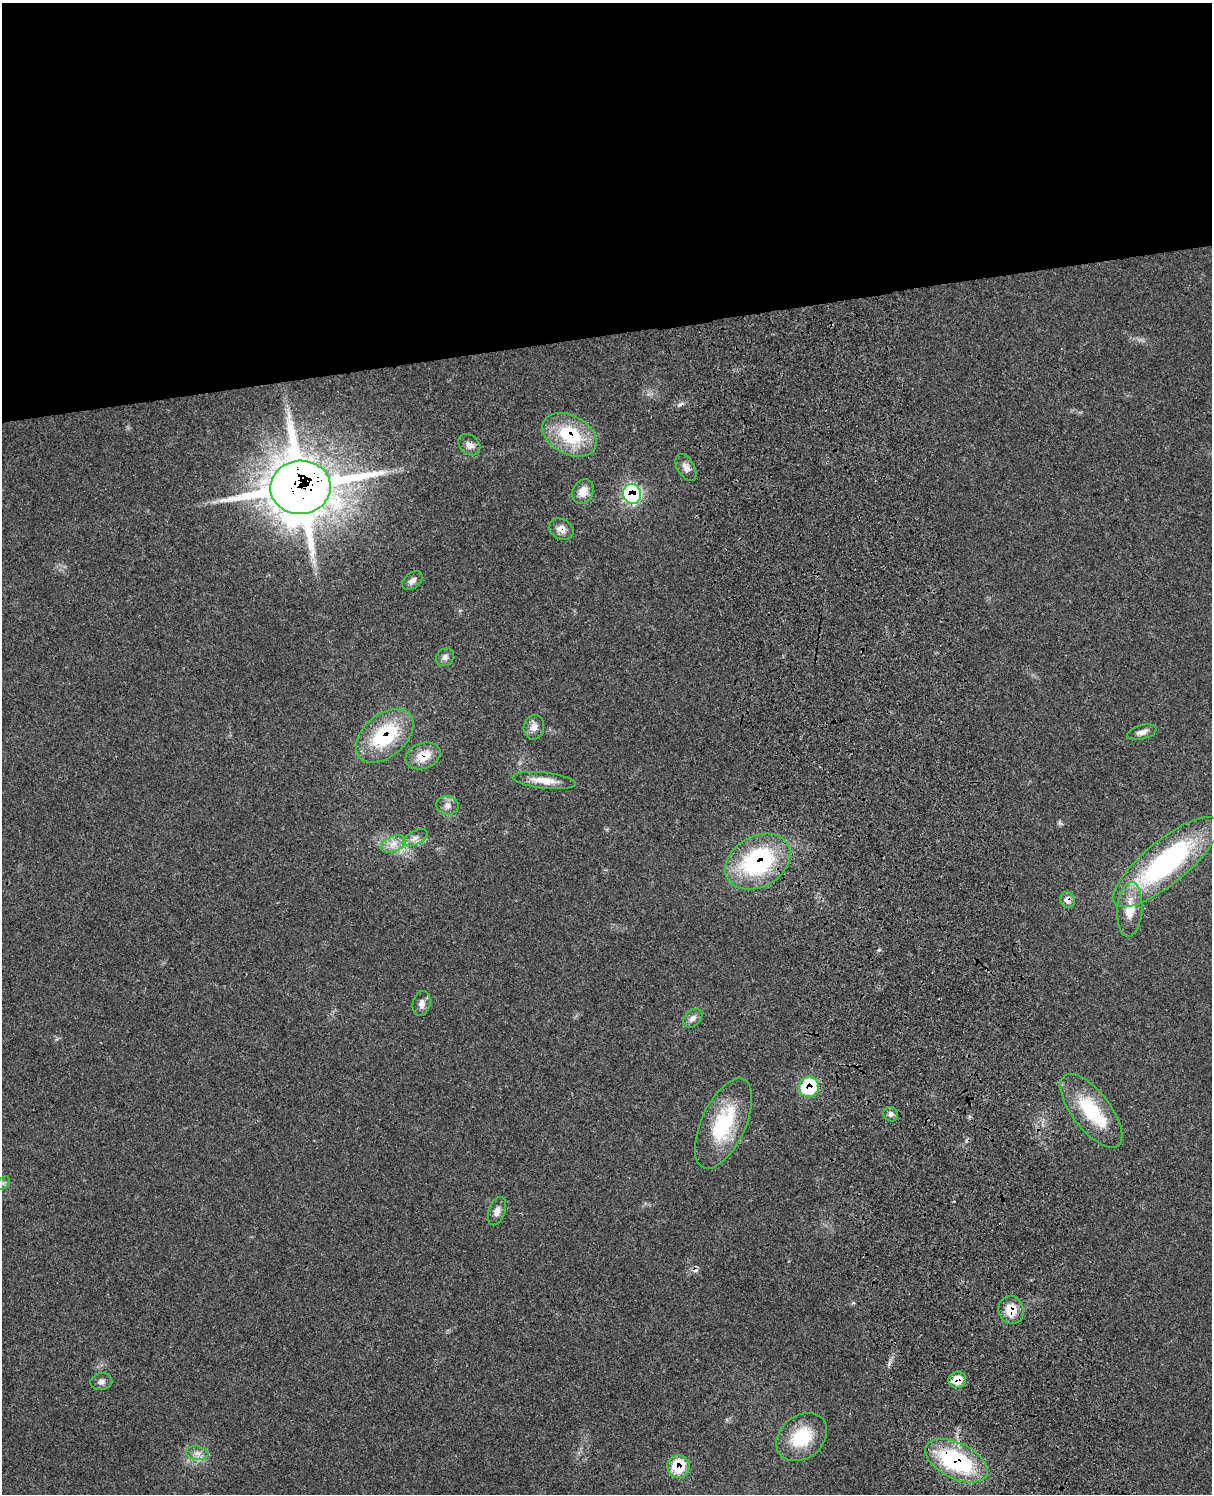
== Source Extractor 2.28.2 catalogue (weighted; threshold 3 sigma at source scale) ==
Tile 2 of 4 x 3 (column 2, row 1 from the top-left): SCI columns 1334-2543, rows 3268-4759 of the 5077 x 4925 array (HDU 1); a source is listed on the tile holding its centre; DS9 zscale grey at full resolution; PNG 1214 x 1496 px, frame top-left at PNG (2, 3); each listed source drawn as its Kron ellipse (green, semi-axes under 4 px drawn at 4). Shown black and unused: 22% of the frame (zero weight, under 3 of 4 exposures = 6% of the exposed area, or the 3 px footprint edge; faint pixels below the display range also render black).
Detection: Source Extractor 2.28.2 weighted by HDU 2 'WHT'; one run over the whole footprint, this tile lists its part. Background 0.0987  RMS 0.0063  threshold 0.0285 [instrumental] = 3 sigma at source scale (4.5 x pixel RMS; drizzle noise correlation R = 1.50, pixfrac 1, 0.05/0.05 arcsec/px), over >= 5 px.
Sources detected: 38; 1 cosmic-ray / hot-pixel residue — neither listed nor drawn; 1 inside a brighter listed object's ellipse — not listed separately; the other 36 listed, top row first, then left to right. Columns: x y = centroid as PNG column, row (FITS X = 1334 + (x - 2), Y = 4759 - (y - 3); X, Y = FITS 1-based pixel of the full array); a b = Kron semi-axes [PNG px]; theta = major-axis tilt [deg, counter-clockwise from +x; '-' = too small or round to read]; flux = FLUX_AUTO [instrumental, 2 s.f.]
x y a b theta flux
569 435 29 19 -28 38
469 445 12 9 -42 4.2
686 467 15 8 -60 3.7
300 487 30 26 5 2600
583 492 13 10 62 7
632 494 10 9 - 76
561 529 13 10 -31 4.8
412 581 12 7 39 3.1
445 657 10 8 47 2.8
534 727 12 10 78 4.6
1142 732 15 7 15 3.4
385 736 33 21 40 46
423 756 18 13 20 12
544 780 31 8 -6 9.3
447 805 11 9 -9 3.6
415 838 13 6 26 3.9
393 844 13 7 22 5.5
758 862 34 25 30 82
1166 862 66 21 39 130
1067 900 8 7 - 4.7
1130 909 27 12 85 13
422 1003 12 9 79 3.5
693 1018 11 7 42 3.2
809 1087 10 10 - 33
1091 1111 44 19 -52 37
891 1114 7 7 - 2.4
723 1124 48 22 65 44
3 1183 8 5 44 1.6
497 1211 15 8 71 4
1011 1310 14 12 -73 12
957 1380 9 8 - 9.5
101 1382 11 8 9 2.6
802 1437 28 21 39 24
197 1453 11 7 -9 3.4
956 1461 34 18 -27 71
678 1467 11 11 - 19
Overlapping masked pixels (flux is a lower limit): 14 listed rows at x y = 569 435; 469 445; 300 487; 632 494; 561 529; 385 736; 423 756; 758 862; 1067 900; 809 1087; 1011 1310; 957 1380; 956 1461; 678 1467